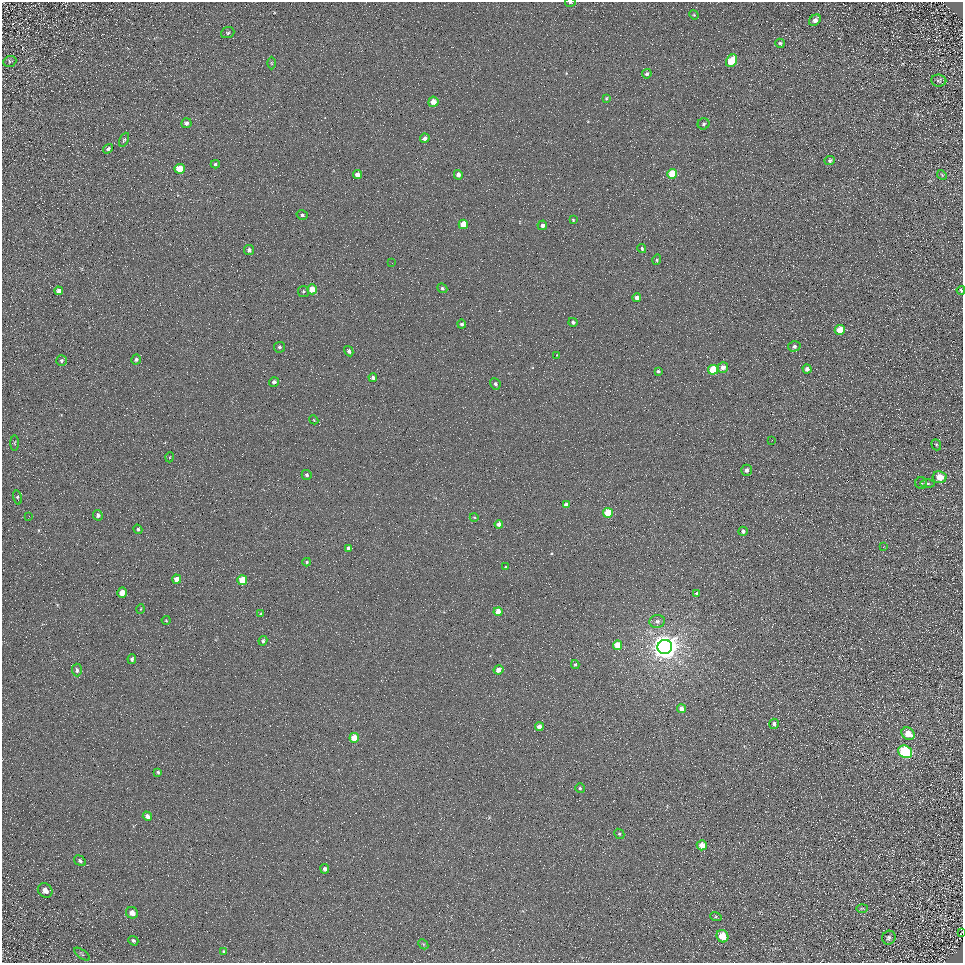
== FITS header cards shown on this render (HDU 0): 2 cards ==
NAXIS1  =                  961
NAXIS2  =                  961

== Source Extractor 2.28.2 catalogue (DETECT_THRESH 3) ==
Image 961 x 961 px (HDU 0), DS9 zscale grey, 1 PNG px = 1 image px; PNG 965 x 965 px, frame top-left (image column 1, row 961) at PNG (2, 2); each listed source drawn as its Kron ellipse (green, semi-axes under 4 px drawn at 4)
Background 4.34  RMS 8.5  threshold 25.6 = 3 sigma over >= 5 px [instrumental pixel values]
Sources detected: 117; all 117 listed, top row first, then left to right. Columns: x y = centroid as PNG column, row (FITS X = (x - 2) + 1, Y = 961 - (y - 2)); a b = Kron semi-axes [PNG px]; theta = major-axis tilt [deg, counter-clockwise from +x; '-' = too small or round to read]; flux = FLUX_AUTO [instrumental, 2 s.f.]
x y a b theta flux
570 2 5 2 - 870
694 15 5 4 - 570
815 20 6 5 - 2400
228 33 7 5 21 1100
780 43 5 4 - 920
10 61 6 5 - 850
732 61 6 5 - 16000
271 63 6 4 -89 770
647 74 5 4 - 1300
939 81 7 6 - 1300
606 98 4 3 - 660
433 102 5 5 - 5700
186 123 5 4 - 1600
703 124 6 5 - 1400
425 138 5 4 - 3000
124 140 7 4 64 980
108 149 5 4 - 1300
830 160 5 4 - 1300
215 164 4 4 - 870
180 169 5 5 - 13000
672 174 5 4 - 17000
357 175 4 4 - 4600
458 175 5 4 - 3000
942 175 5 4 - 710
302 215 6 4 -16 1000
573 220 4 3 - 710
463 224 5 4 - 12000
542 225 5 4 - 1800
642 249 4 4 - 1100
249 250 5 5 - 1800
657 260 5 4 - 1100
392 263 2 2 - 390
442 288 5 4 - 1000
312 289 5 5 - 8100
961 290 4 3 - 750
59 291 4 4 - 2200
303 291 5 5 - 1100
637 298 4 4 - 3600
573 322 5 4 - 1400
462 324 4 4 - 1400
840 330 5 5 - 12000
794 346 6 5 - 1600
279 347 5 5 - 1300
349 351 5 4 - 1500
557 355 3 2 - 380
136 359 5 5 - 1200
61 361 5 5 - 1000
723 367 5 5 - 3800
807 369 4 4 - 2300
713 370 5 5 - 23000
658 371 3 3 - 1300
373 378 4 4 - 1700
274 382 5 4 - 1600
495 384 6 5 - 1300
314 420 4 3 - 510
772 440 3 2 - 440
15 443 8 3 -90 770
936 445 6 4 -69 870
170 457 5 3 - 420
747 470 6 5 - 2200
307 475 5 5 - 1100
940 477 7 6 - 8700
921 483 6 6 - 1100
928 483 7 3 0 1000
17 497 7 3 -76 790
566 505 4 4 - 2300
608 513 5 5 - 19000
98 515 5 4 - 1700
29 516 2 2 - 240
474 517 4 3 - 480
499 524 4 4 - 2900
138 529 5 4 - 970
743 531 5 4 - 1600
883 547 3 2 - 360
348 549 4 4 - 2300
307 562 4 3 - 810
506 567 4 3 - 590
177 579 4 4 - 5200
242 580 5 5 - 15000
122 593 5 4 - 7300
697 593 4 3 - 1400
141 609 4 3 - 470
498 612 4 4 - 5800
261 614 4 3 - 600
166 620 4 4 - 570
657 621 7 6 - 2100
263 641 5 4 - 950
618 645 4 4 - 11000
665 647 7 7 - 850000
132 659 5 4 - 1200
575 665 4 4 - 720
77 670 6 5 - 1400
498 670 5 4 - 3600
681 709 4 4 - 3700
774 724 5 5 - 1600
539 727 4 4 - 4500
908 734 7 5 -39 9500
354 738 5 5 - 13000
905 752 7 6 - 76000
158 772 4 3 - 800
580 788 5 4 - 990
147 816 5 4 - 2100
619 834 5 4 - 860
702 845 5 5 - 7300
80 861 6 4 -33 1100
325 869 4 4 - 2200
45 891 8 6 -41 3200
862 908 6 4 2 630
132 913 6 5 - 3400
716 917 6 4 -17 630
961 932 4 2 - 370
723 936 6 5 - 13000
889 938 7 6 - 1600
133 941 5 4 - 980
423 944 6 4 -46 770
224 951 4 4 - 650
82 954 9 3 -36 830
At the frame edge (FLAGS 8, measured only in part): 3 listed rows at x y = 570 2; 961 290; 961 932